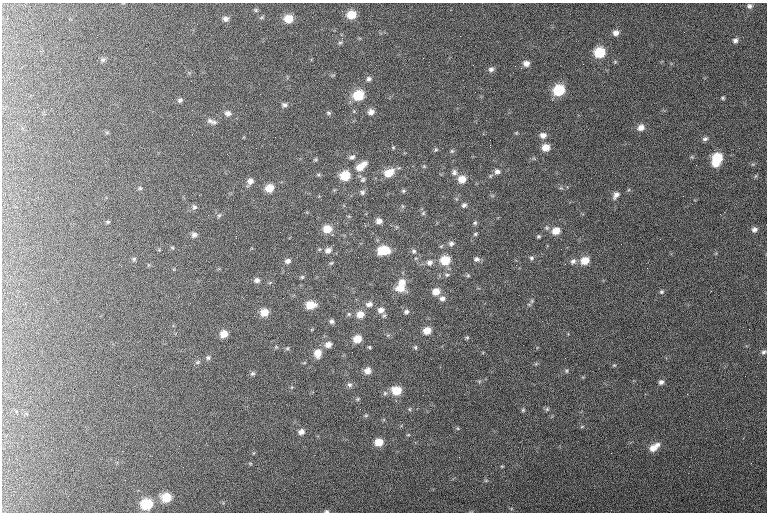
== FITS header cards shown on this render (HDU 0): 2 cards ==
NAXIS1  =                  765 / length of data axis 1
NAXIS2  =                  510 / length of data axis 2

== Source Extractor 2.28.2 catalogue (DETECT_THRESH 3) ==
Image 765 x 510 px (HDU 0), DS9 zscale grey, 1 PNG px = 1 image px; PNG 769 x 514 px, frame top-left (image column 1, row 510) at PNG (2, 3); no overlay
Background 117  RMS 6.7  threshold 20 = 3 sigma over >= 5 px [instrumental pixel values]
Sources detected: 145; all 145 listed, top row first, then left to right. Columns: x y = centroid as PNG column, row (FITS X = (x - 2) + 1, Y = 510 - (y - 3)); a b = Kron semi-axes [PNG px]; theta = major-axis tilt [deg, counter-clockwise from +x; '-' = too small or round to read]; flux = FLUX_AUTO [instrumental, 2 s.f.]
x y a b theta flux
749 6 6 5 - 1200
256 10 6 5 - 730
351 15 8 7 - 8300
262 17 7 4 31 720
226 19 8 6 4 1700
288 19 9 8 - 7700
684 32 2 2 - 210
616 33 7 6 - 2200
342 38 5 4 - 670
735 41 6 5 - 1300
340 43 6 4 26 730
146 48 2 2 - 250
40 51 3 3 - 450
599 53 8 7 - 16000
103 60 7 6 - 920
526 63 7 6 - 2500
491 69 8 6 22 1500
369 79 6 6 - 1300
559 90 8 8 - 19000
358 95 9 8 - 15000
723 98 4 4 - 580
180 100 6 5 - 930
284 105 8 6 -4 1300
371 112 7 6 - 2600
228 113 8 7 - 1900
329 113 7 5 -16 800
210 121 9 7 0 1400
214 122 9 5 5 1100
641 127 8 7 - 3100
107 132 6 4 19 480
516 133 6 3 18 430
543 135 8 7 - 2300
705 139 7 5 29 1200
490 145 3 2 - 4200
393 147 4 4 - 460
546 147 7 7 - 4700
436 150 6 5 - 660
452 151 5 5 - 650
352 157 8 6 25 1500
717 158 9 8 - 14000
315 159 6 4 29 540
365 163 6 6 - 1800
716 163 7 6 - 5800
424 166 5 4 - 500
360 167 10 8 39 5200
454 172 8 7 - 1600
497 172 7 7 - 1700
389 173 11 8 29 7000
345 176 8 7 - 12000
462 179 8 7 - 5600
363 180 7 6 - 1100
250 181 9 7 60 2500
140 188 5 4 - 610
270 188 8 7 - 5900
403 191 6 5 - 720
362 192 7 6 - 1100
616 195 10 6 52 2100
464 205 7 6 - 1200
402 206 6 4 -71 550
194 207 7 6 - 1100
423 213 5 4 - 710
219 215 7 5 62 760
379 221 6 6 - 2400
108 222 5 4 - 520
475 223 6 5 - 760
327 229 8 7 - 6400
754 229 7 6 - 1700
556 231 8 7 - 4900
475 234 5 4 - 590
194 235 7 6 - 1600
236 236 3 2 - 580
538 236 4 4 - 590
451 243 7 6 - 1400
172 248 5 3 - 490
328 250 8 7 - 2300
384 250 10 7 7 12000
414 251 7 6 - 1200
531 258 6 5 - 860
134 259 5 5 - 650
476 259 7 6 - 1400
445 260 8 7 - 11000
288 261 7 6 - 1700
573 261 9 7 46 1600
585 261 8 7 - 6500
430 262 8 7 - 1900
331 263 6 4 43 590
516 265 3 3 - 380
647 268 2 2 - 300
288 273 3 2 - 420
447 275 6 5 - 740
468 275 5 5 - 580
302 277 5 5 - 590
257 280 6 6 - 1500
402 282 9 8 - 3700
401 288 10 7 4 6000
436 291 7 7 - 4100
661 292 6 6 - 880
442 298 7 6 - 1700
532 301 6 5 - 860
369 304 9 7 7 2200
311 305 9 7 7 7700
381 310 9 8 - 2800
264 312 7 7 - 5700
406 312 7 6 - 1200
349 314 6 5 - 750
360 314 9 7 28 4400
332 321 7 6 - 1100
427 330 7 6 - 4800
224 334 7 6 - 4100
467 338 5 4 - 570
357 339 7 7 - 6100
328 345 8 7 - 2800
370 347 5 4 - 530
415 347 7 5 -89 690
287 348 6 4 44 580
764 352 7 5 55 1100
318 353 10 8 78 4500
208 358 6 6 - 920
198 362 8 5 27 840
614 365 5 4 - 470
367 371 7 7 - 3300
566 371 6 4 -69 690
253 373 6 5 - 790
661 382 7 6 - 1600
349 385 7 6 - 1300
396 391 9 8 - 9200
385 393 6 6 - 1000
687 394 2 2 - 240
358 399 6 5 - 610
409 409 6 4 -89 560
547 409 6 6 - 770
523 410 5 5 - 580
366 415 5 5 - 620
582 426 6 3 20 520
301 432 8 7 - 2200
408 435 5 3 - 440
379 442 7 6 - 6200
654 447 13 7 37 5100
459 457 3 2 - 340
250 463 6 3 -19 470
502 466 5 3 - 420
486 480 6 4 1 660
166 497 9 8 - 9900
147 504 9 8 - 19000
326 511 5 4 - 690
At the frame edge (FLAGS 8, measured only in part): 1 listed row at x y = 326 511